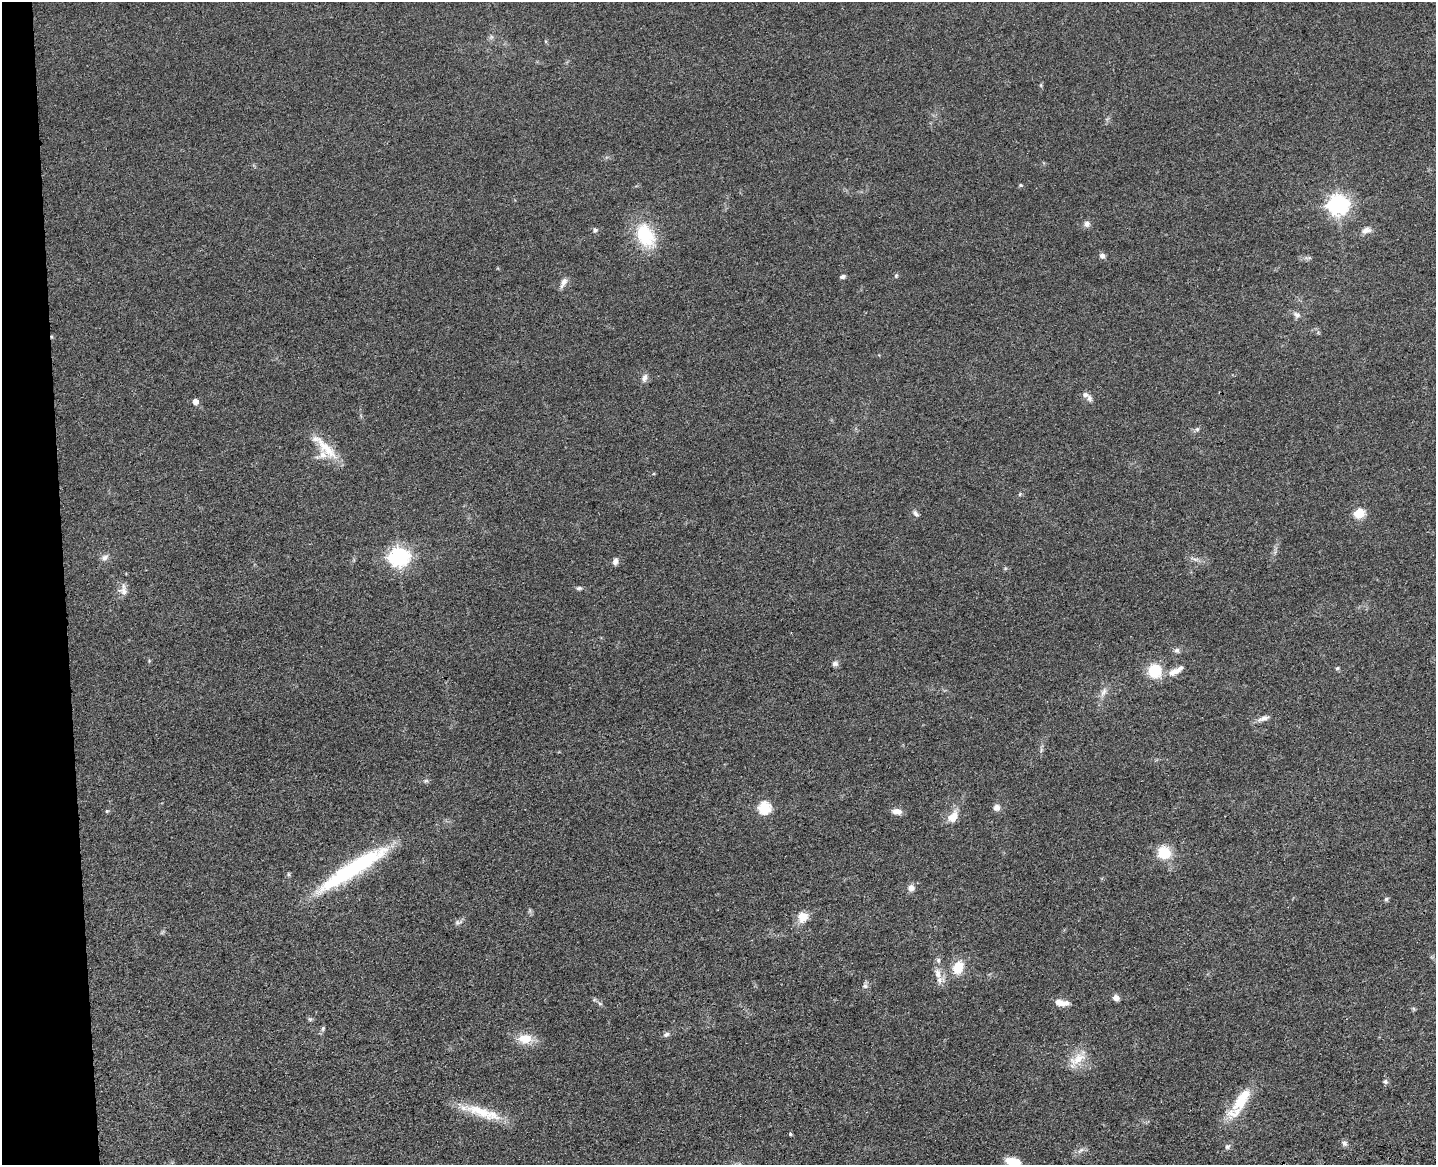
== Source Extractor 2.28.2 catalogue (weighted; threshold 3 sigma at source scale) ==
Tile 4 of 3 x 4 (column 1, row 2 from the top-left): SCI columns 265-1698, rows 2445-3607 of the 4726 x 4887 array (HDU 1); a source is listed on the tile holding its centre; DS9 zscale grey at full resolution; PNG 1438 x 1167 px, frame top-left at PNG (2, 2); no overlay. Shown black and unused: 4% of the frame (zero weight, under 3 of 4 exposures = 6% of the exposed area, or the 3 px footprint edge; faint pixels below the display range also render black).
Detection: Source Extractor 2.28.2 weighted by HDU 2 'WHT'; one run over the whole footprint, this tile lists its part. Background 0.0547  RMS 0.0057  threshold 0.0257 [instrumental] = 3 sigma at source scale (4.5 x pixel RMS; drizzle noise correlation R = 1.50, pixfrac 1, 0.05/0.05 arcsec/px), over >= 5 px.
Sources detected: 71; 5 inside a brighter listed object's ellipse — not listed separately; the other 66 listed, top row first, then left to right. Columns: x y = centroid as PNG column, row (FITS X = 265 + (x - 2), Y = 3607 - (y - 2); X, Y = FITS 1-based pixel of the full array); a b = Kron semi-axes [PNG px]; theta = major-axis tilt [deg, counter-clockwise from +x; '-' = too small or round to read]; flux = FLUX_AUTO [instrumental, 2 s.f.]
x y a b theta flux
491 37 6 5 - 1.2
1041 85 6 4 72 0.67
1020 185 5 4 - 0.85
1338 204 8 7 - 320
1087 224 8 8 - 2.3
595 230 5 5 - 1.5
1366 230 14 8 24 3.3
645 235 32 21 -64 28
1102 256 7 6 - 2.1
896 276 6 5 - 0.93
842 277 6 4 8 1.5
563 282 15 6 65 3
1297 315 11 7 -25 2.5
644 378 11 7 70 2.7
1089 398 10 7 -76 2.2
195 402 5 5 - 4.8
1197 429 6 5 - 1.1
325 447 47 12 -45 14
1020 494 6 3 72 0.65
915 513 10 5 -42 1.7
1359 513 6 5 - 32
399 556 8 7 - 270
104 557 11 7 33 2.5
1195 559 9 4 -1 1.7
615 561 9 6 79 2.3
579 588 8 5 7 1.2
123 590 16 11 -89 4.4
1177 650 7 7 - 1.6
835 663 8 7 - 1.9
1337 668 5 4 - 0.81
1155 671 13 12 - 19
1176 671 24 8 28 6.5
1104 692 15 6 64 3.3
1263 718 17 6 20 3.1
426 781 7 5 28 1.1
997 807 7 7 - 3.2
764 808 6 6 - 56
107 811 5 4 - 0.84
897 811 12 7 -7 3.8
953 817 18 12 49 6.9
1164 853 13 12 - 16
352 869 92 15 32 69
288 874 6 4 -89 0.75
911 888 8 8 - 3.3
1386 899 5 5 - 1.1
803 917 14 12 62 6.9
458 922 13 6 13 1.9
958 967 20 14 64 11
938 973 17 9 -78 5.1
865 986 7 7 - 1.6
1116 998 7 7 - 2.6
600 1003 7 5 -50 1.2
1059 1003 15 7 -17 4.7
310 1019 6 6 - 0.93
323 1028 7 6 - 1.3
666 1034 9 6 20 1.6
525 1038 16 11 -2 11
1077 1059 26 13 33 10
1385 1082 7 6 - 1.3
1240 1102 47 13 57 22
483 1112 56 12 -18 19
790 1134 4 3 - 1
1344 1143 9 7 -26 1.8
1227 1146 8 7 - 1.6
1081 1150 11 4 40 2
1013 1162 14 8 -18 14
Isophote crosses this tile's border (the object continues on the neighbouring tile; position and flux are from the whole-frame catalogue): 1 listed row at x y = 1013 1162